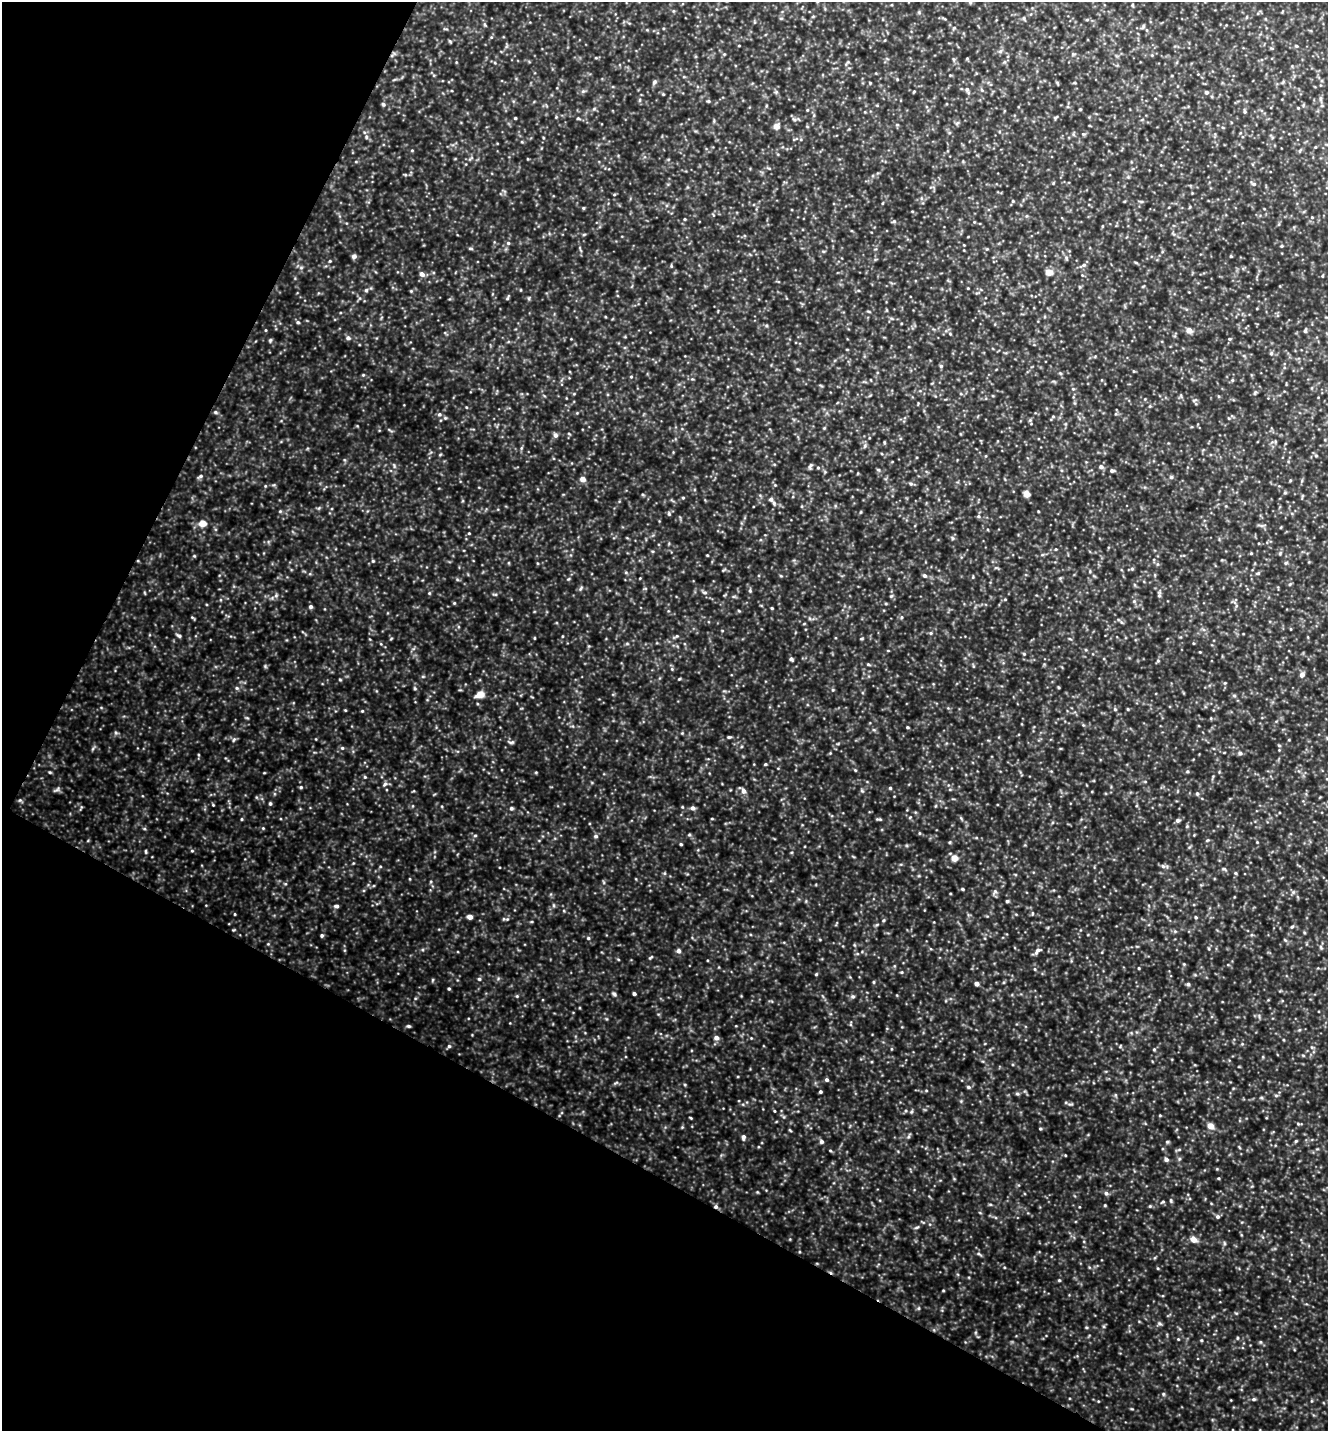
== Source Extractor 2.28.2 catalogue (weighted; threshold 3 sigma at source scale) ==
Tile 9 of 4 x 4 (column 1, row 3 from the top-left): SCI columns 143-1468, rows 1431-2859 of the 5727 x 5718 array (HDU 1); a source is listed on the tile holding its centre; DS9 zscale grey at full resolution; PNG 1330 x 1433 px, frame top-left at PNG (2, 2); no overlay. Shown black and unused: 27% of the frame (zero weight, under 4 of 8 exposures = <1% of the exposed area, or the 3 px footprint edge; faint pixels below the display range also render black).
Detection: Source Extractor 2.28.2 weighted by HDU 2 'WHT'; one run over the whole footprint, this tile lists its part. Background 0.451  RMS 0.061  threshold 0.252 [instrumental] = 3 sigma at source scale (4.09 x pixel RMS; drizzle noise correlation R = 1.36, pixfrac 0.8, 0.05/0.05 arcsec/px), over >= 5 px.
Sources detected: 224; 1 inside a brighter listed object's ellipse — not listed separately; the other 223 listed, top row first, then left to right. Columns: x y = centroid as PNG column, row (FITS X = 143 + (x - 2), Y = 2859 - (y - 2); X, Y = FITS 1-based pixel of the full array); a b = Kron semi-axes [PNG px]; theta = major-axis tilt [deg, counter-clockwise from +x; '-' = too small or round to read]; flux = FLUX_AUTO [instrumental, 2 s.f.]
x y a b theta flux
970 2 5 4 - 7.8
1024 18 6 4 90 6.6
1143 26 6 4 56 8.1
1296 46 5 3 - 5.1
897 79 5 3 - 4.3
654 82 6 5 - 11
870 83 4 4 - 4.2
967 90 11 5 -69 16
583 91 5 5 - 7.9
914 91 5 3 - 4.6
1206 92 4 4 - 14
1320 98 6 4 90 9.3
708 101 5 4 - 6.3
383 104 5 5 - 8.6
1298 108 4 3 - 4.2
1080 109 3 3 - 5.2
807 110 4 3 - 4.6
1245 111 5 4 - 8.1
1056 117 8 3 32 6.6
515 118 3 3 - 6.4
578 118 5 3 - 5.8
776 126 4 4 - 54
1083 134 4 4 - 6.5
366 137 5 5 - 8.7
1315 147 4 3 - 4.9
1254 184 6 5 - 10
1013 201 4 4 - 5.8
583 208 4 4 - 5.3
1312 217 3 3 - 3.8
685 219 4 3 - 4.9
894 221 5 5 - 7.9
584 234 5 3 - 5.4
508 243 5 5 - 9.6
1282 246 5 3 - 5.5
354 256 5 4 - 21
1231 256 4 3 - 5.1
1066 258 6 5 - 8.9
330 261 4 4 - 4.9
1136 263 5 3 - 5.9
1084 265 7 5 21 12
1049 272 5 4 - 72
422 274 7 5 -38 23
1143 286 5 3 - 4.6
366 290 5 5 - 8.6
411 291 4 4 - 4.9
508 298 6 4 69 6.6
298 322 5 4 - 7.6
1189 330 5 4 - 44
1305 331 5 4 - 9.7
348 338 5 5 - 15
1230 339 5 4 - 6.1
270 340 5 5 - 7.2
1271 353 5 5 - 8.4
941 366 5 4 - 8
363 375 4 4 - 5
631 377 5 3 - 4.8
1232 380 5 4 - 6.2
1073 389 5 3 - 5.3
1255 393 7 4 67 7.8
1194 400 6 4 19 7.1
216 412 5 4 - 8.3
439 414 6 5 - 10
1030 420 5 5 - 7.4
555 435 6 5 - 15
884 442 5 3 - 5.1
1316 455 6 3 -19 6
810 466 8 4 63 10
1101 467 6 5 - 17
818 468 4 4 - 6.1
1112 471 5 4 - 11
201 476 6 4 28 11
1171 477 5 5 - 8.6
583 479 5 4 - 45
911 483 6 4 -32 9.4
1027 494 5 4 - 58
683 498 4 4 - 5.3
771 499 5 4 - 14
280 511 4 4 - 5.4
669 514 6 4 -78 7.7
978 516 6 4 -90 8.2
202 523 5 4 - 85
469 533 4 3 - 4.9
952 538 6 4 -88 7.9
707 555 3 3 - 4.6
194 556 5 3 - 5.4
373 561 5 3 - 5.6
1285 563 5 3 - 6.2
1132 569 5 5 - 7.3
1258 573 6 3 18 6.6
925 576 6 5 - 11
581 588 7 3 71 7.5
750 590 5 4 - 7.6
705 592 7 4 -8 9.4
429 593 4 4 - 5
495 594 6 4 -17 6.8
276 595 6 5 - 11
1159 595 6 5 - 9.8
891 596 5 4 - 6.8
1134 601 5 5 - 7.2
454 603 4 3 - 5
311 606 4 4 - 14
772 608 3 3 - 5.5
192 617 6 3 -19 5.7
902 617 5 3 - 6.3
1121 622 6 4 -70 7.5
931 633 5 3 - 6.2
179 635 7 4 -38 10
534 638 5 3 - 4.2
1070 639 5 3 - 5.3
1200 652 4 3 - 4
1024 654 5 3 - 5.2
791 659 5 4 - 11
1158 661 5 3 - 5.9
868 664 4 4 - 6.5
1302 674 5 5 - 25
679 679 4 3 - 5.2
340 680 5 3 - 5.1
237 688 5 5 - 8.4
480 694 5 4 - 100
1234 695 6 4 -20 6.7
1115 709 5 4 - 6.7
1128 709 5 3 - 4.3
362 711 4 3 - 5.4
907 727 4 3 - 5.6
729 737 5 4 - 7.1
234 740 6 4 46 7.8
511 742 9 3 0 8.8
342 748 5 4 - 7.9
1240 753 6 5 - 11
765 764 4 3 - 6.2
855 770 4 4 - 4.7
1187 771 5 4 - 7.2
50 772 4 4 - 5.7
365 777 4 4 - 6.2
385 784 7 5 37 12
301 787 5 4 - 7.2
890 788 4 4 - 6.3
57 789 9 4 28 11
743 791 6 5 - 23
1197 793 5 4 - 9.1
20 800 6 4 43 7.8
270 803 4 4 - 9.1
213 805 4 3 - 4.8
511 808 5 5 - 9.7
693 808 5 5 - 17
242 819 5 3 - 5.1
712 819 4 3 - 4.3
879 819 9 2 -5 7.6
1178 820 5 4 - 15
263 828 4 4 - 4.8
919 833 5 3 - 4.9
475 835 5 3 - 6.5
689 835 5 3 - 6
596 836 6 5 - 11
1257 842 3 3 - 4
681 844 4 3 - 6.4
146 851 6 3 -81 6.1
192 851 5 3 - 5.9
955 858 5 5 - 66
1163 866 6 5 - 12
1224 869 7 3 -35 7.4
1235 873 5 4 - 6.7
963 889 4 4 - 6.2
995 891 6 5 - 11
1007 901 4 4 - 8
336 906 6 5 - 14
235 914 4 3 - 4.4
470 917 4 4 - 35
1196 917 4 4 - 6.5
884 920 5 3 - 6.2
1292 927 5 4 - 7.1
322 935 5 4 - 8.3
588 938 5 4 - 8.2
678 951 5 5 - 18
1037 951 10 6 49 22
651 957 6 3 35 6
1139 968 4 3 - 4.7
902 972 5 3 - 4.8
816 974 4 4 - 5.7
479 979 5 5 - 8.7
874 982 5 3 - 5.5
977 984 4 4 - 21
1188 984 4 4 - 10
449 989 4 3 - 7
614 994 6 4 -19 10
634 994 4 3 - 12
517 996 5 4 - 6
853 996 6 5 - 10
408 1026 6 4 -14 8.3
716 1038 5 5 - 26
449 1046 5 5 - 9.5
1154 1049 5 3 - 5.5
827 1080 5 4 - 10
968 1087 6 4 -17 9.6
820 1092 3 3 - 8.2
1017 1094 5 4 - 8.3
1276 1095 6 4 -1 7.3
691 1118 5 3 - 4.6
1298 1124 6 4 -19 6.6
1210 1126 5 5 - 61
1040 1129 5 3 - 5.6
909 1136 6 4 71 8.1
743 1137 6 5 - 16
1296 1141 4 4 - 6.2
821 1142 6 5 - 13
1167 1142 5 4 - 6.9
1166 1159 5 5 - 15
1179 1159 5 3 - 7.1
1106 1193 6 5 - 14
1171 1200 7 3 -82 7.4
1163 1202 5 4 - 6.3
1105 1205 4 3 - 5
716 1206 6 5 - 13
1150 1206 5 4 - 5.5
1218 1217 5 5 - 12
917 1227 6 3 18 7.5
1194 1239 6 5 - 48
1059 1280 4 4 - 6
1159 1323 7 5 -18 9.5
1178 1339 3 3 - 4.4
1201 1340 4 4 - 5.6
1163 1394 5 4 - 6.9
1254 1399 6 4 -18 8.4
Overlapping masked pixels (flux is a lower limit): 1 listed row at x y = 716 1206
Isophote crosses this tile's border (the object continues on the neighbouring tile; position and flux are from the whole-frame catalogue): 1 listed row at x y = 970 2
Unlisted compact peaks at least as high as the median listed source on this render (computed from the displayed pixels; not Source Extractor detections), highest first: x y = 529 298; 394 466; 536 772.